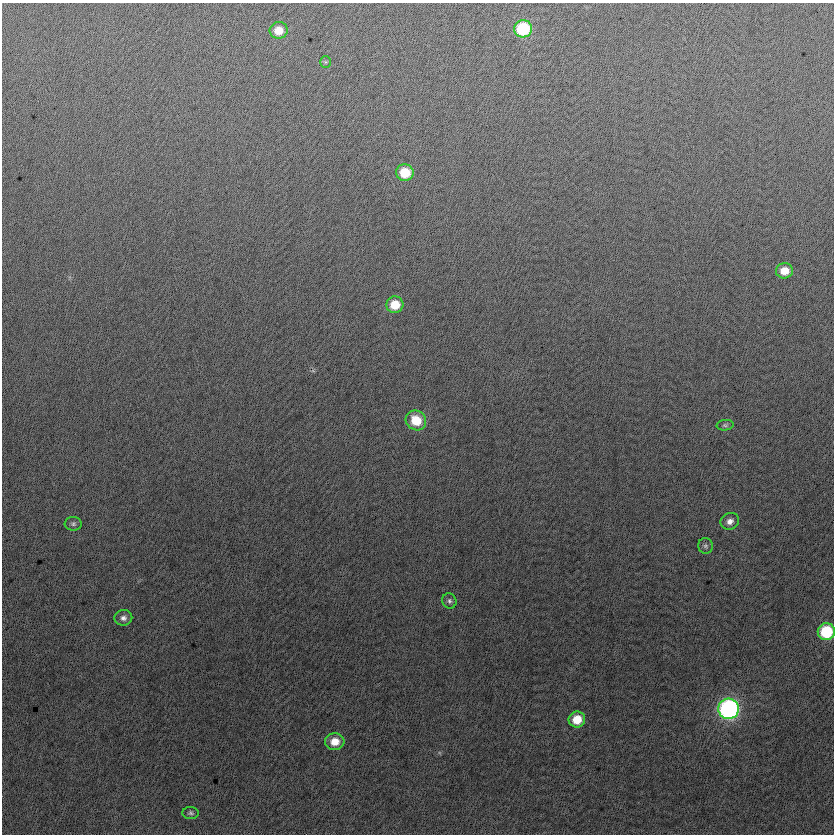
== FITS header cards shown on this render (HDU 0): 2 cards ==
NAXIS1  =                  832
NAXIS2  =                  832

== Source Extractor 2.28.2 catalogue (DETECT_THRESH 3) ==
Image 832 x 832 px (HDU 0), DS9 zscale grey, 1 PNG px = 1 image px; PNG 836 x 836 px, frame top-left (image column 1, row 832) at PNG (2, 3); each listed source drawn as its Kron ellipse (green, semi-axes under 4 px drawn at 4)
Background -0.308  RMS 13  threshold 38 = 3 sigma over >= 5 px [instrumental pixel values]
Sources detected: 18; all 18 listed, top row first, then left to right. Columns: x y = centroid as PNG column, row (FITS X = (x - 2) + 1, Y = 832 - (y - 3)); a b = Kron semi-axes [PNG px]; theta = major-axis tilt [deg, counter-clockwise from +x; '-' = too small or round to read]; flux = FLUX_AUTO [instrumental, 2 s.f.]
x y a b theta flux
523 29 9 8 - 59000
279 30 9 8 - 12000
325 62 6 5 - 1400
405 173 9 8 - 26000
784 271 8 7 - 13000
395 305 8 8 - 19000
416 420 10 9 - 23000
725 425 8 5 6 1800
730 521 9 8 - 5200
73 524 8 7 - 2400
706 546 8 7 - 2400
449 601 8 7 - 2500
123 618 9 7 10 3900
826 632 8 8 - 53000
729 709 10 10 - 270000
577 719 8 8 - 19000
335 742 9 8 - 13000
191 813 8 6 -5 2000
At the frame edge (FLAGS 8, measured only in part): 1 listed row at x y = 826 632